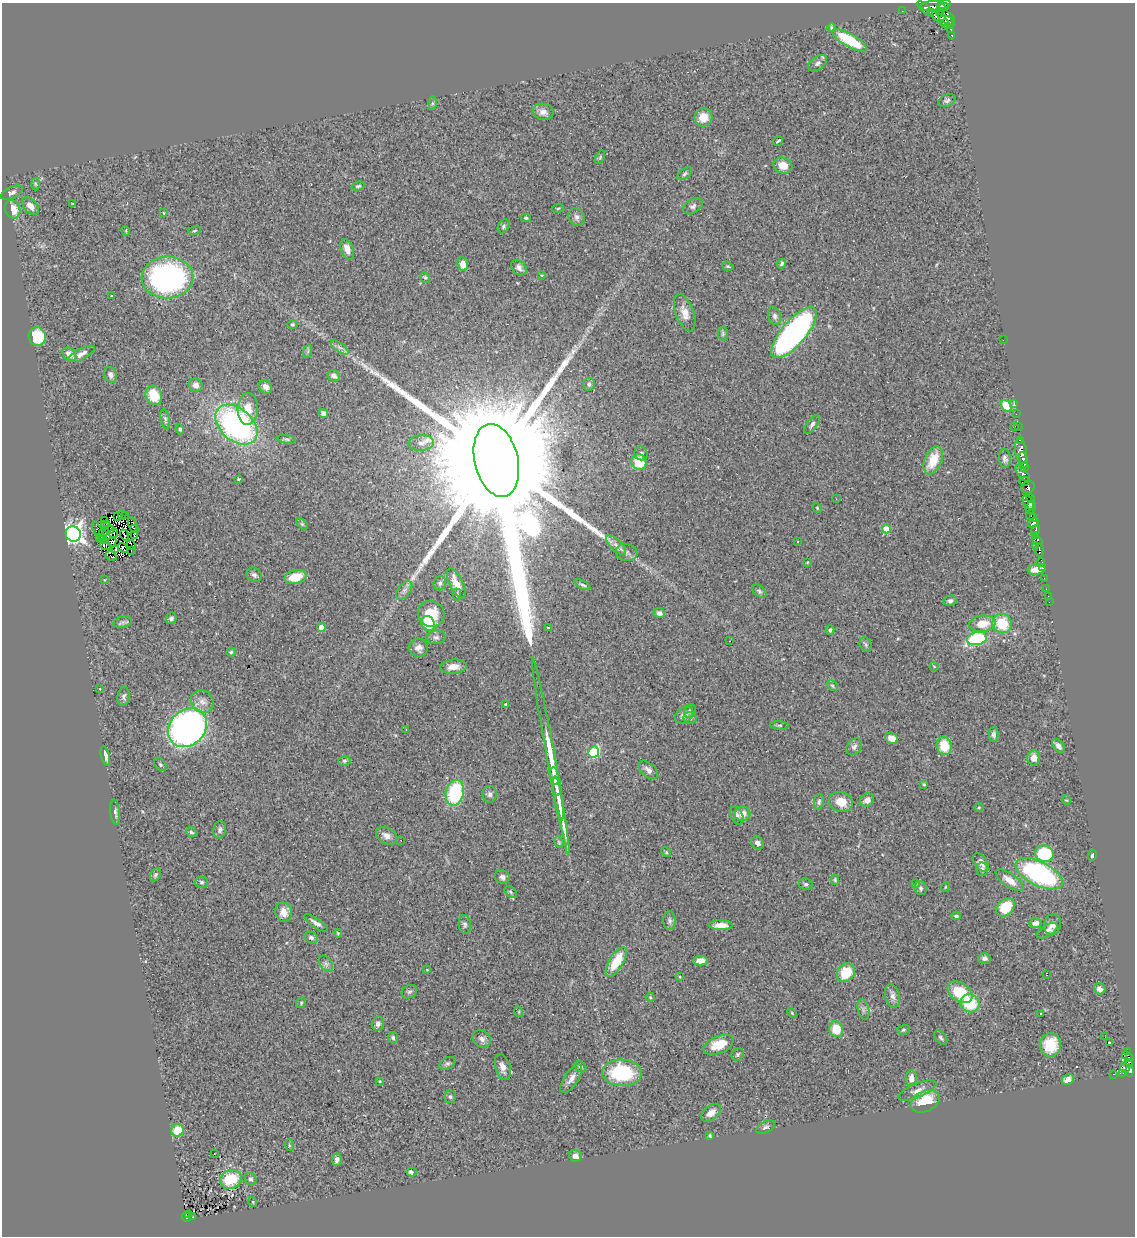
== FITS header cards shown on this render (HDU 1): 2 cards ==
NAXIS1  =                 1133
NAXIS2  =                 1234

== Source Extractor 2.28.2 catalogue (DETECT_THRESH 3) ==
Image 1133 x 1234 px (HDU 1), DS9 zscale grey, 1 PNG px = 1 image px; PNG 1137 x 1238 px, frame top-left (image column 1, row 1234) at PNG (2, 3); each listed source drawn as its Kron ellipse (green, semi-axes under 4 px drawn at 4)
Background 0.743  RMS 0.055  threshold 0.164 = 3 sigma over >= 5 px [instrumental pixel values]
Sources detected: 312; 14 with non-positive FLUX_AUTO (blend fragments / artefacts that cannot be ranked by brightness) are neither listed nor drawn; the other 298 listed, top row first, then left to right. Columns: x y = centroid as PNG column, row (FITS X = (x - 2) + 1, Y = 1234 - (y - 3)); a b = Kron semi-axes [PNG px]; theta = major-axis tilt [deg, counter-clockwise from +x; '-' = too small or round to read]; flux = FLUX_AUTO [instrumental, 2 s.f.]
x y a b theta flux
943 4 7 3 14 280
935 7 14 5 -1 680
925 8 10 3 -40 550
940 10 6 2 46 230
902 11 2 2 - 6
939 17 13 4 -38 190
946 17 10 6 -37 670
946 22 8 6 -29 700
831 28 4 3 - 5.8
951 29 4 3 - 54
952 35 3 2 - 24
849 40 19 6 -30 170
818 63 10 6 36 14
947 101 9 6 22 9.8
432 103 6 4 88 6.4
543 112 10 8 -11 21
703 117 9 9 - 49
778 141 5 2 - 11
600 157 7 4 65 5.6
783 166 9 7 -20 45
685 174 8 5 38 7.4
35 184 6 4 -88 5.7
358 186 7 4 15 5.7
12 193 12 5 25 12
73 204 3 2 - 31
30 206 10 6 -48 27
693 206 11 6 31 13
558 208 6 3 19 3.4
13 209 9 7 -71 53
164 213 4 2 - 2.4
577 217 9 7 -56 13
526 218 5 4 - 5
504 226 7 5 60 7.3
126 231 5 3 - 3.1
194 231 6 3 19 3.7
347 249 10 6 -72 30
463 264 7 5 -82 46
782 264 5 4 - 6.7
728 266 6 4 -19 4.5
519 268 9 6 -43 16
541 275 3 2 - 2.3
425 277 6 4 -47 4.9
167 278 26 21 3 880
112 296 3 2 - 4
685 313 20 9 -70 37
775 316 9 6 -73 12
292 325 5 5 - 5.2
794 333 32 12 50 1300
723 334 7 5 89 6.5
37 337 9 8 - 130
1003 340 2 2 - 27
340 347 10 4 -35 12
308 351 7 4 72 6.5
69 354 8 6 -42 29
81 354 15 5 27 21
110 375 8 6 -69 11
334 376 6 5 - 14
589 384 6 5 - 10
196 385 7 6 - 19
265 387 7 6 - 16
154 395 10 8 -68 87
1014 403 3 2 - 10
1006 406 6 5 - 93
248 409 16 10 87 55
323 413 5 4 - 15
1016 414 2 2 - 3.9
165 419 10 4 -80 7.7
812 424 10 5 54 11
236 425 24 16 -41 950
1014 426 3 3 - 39
1018 427 3 2 - 5
180 429 5 4 - 6.2
286 439 9 3 -8 5.8
1020 440 4 3 - 27
421 443 12 7 6 23
1021 451 13 6 -82 510
641 453 7 6 - 13
1005 458 10 6 -85 12
496 460 37 22 -77 300000
933 460 15 8 67 92
1023 460 8 3 -78 230
639 462 8 7 - 87
1024 467 4 3 - 170
1023 474 10 4 -51 170
238 479 3 3 - 3.5
1024 481 5 4 - 72
1028 487 7 5 25 300
1031 498 5 3 - 19
836 499 2 2 - 1.9
1028 504 10 5 -75 270
1032 506 5 2 - 99
817 508 5 4 - 3.9
1031 514 5 3 - 190
122 515 5 2 - 10
125 515 2 2 - 0.96
117 517 4 2 - 7.4
1033 517 4 3 - 330
104 521 2 2 - 2.5
1033 523 6 3 29 65
132 524 8 3 -74 2.9
302 524 7 4 -45 5.6
105 525 4 2 - 2.8
135 529 3 2 - 14
886 529 4 4 - 79
110 530 5 2 - 6
98 531 10 3 -60 7.2
104 531 6 2 58 2.3
1035 531 6 3 70 170
114 533 5 3 - 0.057
73 534 8 7 - 2000
124 535 5 2 - 4
135 536 3 3 - 2.5
1035 536 3 2 - 43
99 538 3 2 - 1.4
103 539 5 3 - 0.28
1037 540 6 4 -39 150
797 541 3 3 - 7.4
112 542 5 3 - 4.6
106 545 6 3 -22 6.6
131 545 4 3 - 0.35
616 545 13 5 -45 17
1035 545 3 2 - 32
123 548 5 4 - 14
116 550 3 2 - 1.8
131 550 4 2 - 5.2
1039 550 6 3 -88 68
627 552 11 8 -15 16
111 556 6 2 -33 17
807 562 3 2 - 4.1
1041 563 4 3 - 15
1042 568 3 3 - 31
1037 569 9 5 9 40
254 575 8 7 - 11
295 577 11 6 15 64
1044 578 2 2 - 7.5
104 580 2 2 - 2.7
440 583 7 6 - 9.7
456 583 16 6 -63 42
582 585 8 3 -26 7.2
1046 589 2 2 - 5.1
404 590 10 6 52 15
759 591 8 5 -40 7.8
457 594 6 4 -88 5.9
1048 596 3 2 - 4.3
950 601 7 5 14 10
1049 602 2 2 - 8.2
659 613 6 5 - 15
431 614 13 13 - 80
171 618 6 5 - 11
123 622 9 5 12 9.9
428 623 8 6 -61 120
982 624 13 8 7 60
1002 624 10 9 - 120
321 627 4 4 - 55
548 628 3 3 - 2.5
830 630 5 4 - 6.3
436 637 9 7 5 11
977 638 10 6 12 230
730 641 3 2 - 5
866 644 8 5 -63 8.2
418 648 9 9 - 19
231 652 4 4 - 4.5
934 666 4 3 - 2.5
453 667 13 7 6 32
832 686 6 4 -45 5.8
100 689 3 2 - 16
124 696 10 6 83 11
202 702 12 10 -44 29
506 705 4 3 - 10
690 711 7 5 56 8.7
684 715 10 7 40 21
690 718 7 6 - 9.1
779 725 9 3 -4 5.6
187 728 21 17 44 1300
406 730 3 3 - 2.4
994 734 7 5 90 11
891 738 7 5 -28 34
944 746 9 7 -78 83
1058 746 8 4 -50 14
854 747 9 7 52 12
594 752 5 5 - 290
105 755 10 4 -77 16
551 757 101 4 -80 160
1034 758 7 6 - 25
344 761 6 5 - 6.6
160 765 7 5 -49 6.4
648 770 11 6 -42 18
554 776 9 3 -84 25
924 784 4 3 - 5
556 786 9 3 -80 23
455 793 13 9 77 260
490 794 8 7 - 12
558 799 22 3 -81 45
867 800 7 6 - 23
1066 800 4 4 - 3.6
819 802 8 5 82 7.8
841 802 12 10 -16 56
979 807 4 3 - 3.3
115 812 13 4 -83 11
743 814 8 7 - 31
737 815 9 5 -66 12
220 830 9 6 79 11
191 832 5 4 - 8.3
387 836 11 7 -31 24
401 840 2 2 - 1.9
559 842 6 4 -69 4.4
757 843 7 6 - 17
666 852 5 4 - 4.2
1044 854 9 8 - 200
1092 855 5 3 - 6.9
981 862 10 6 -55 18
982 869 7 6 - 8.6
1039 874 26 12 -27 660
155 875 7 5 60 6.3
502 877 8 6 -21 14
835 880 5 4 - 4.7
1010 880 16 6 -36 38
202 882 6 5 - 7.5
806 884 7 6 - 7.8
916 884 4 3 - 2.5
945 887 5 3 - 3.1
921 888 7 6 - 9.3
511 892 7 4 -39 6.9
1005 907 10 7 47 120
284 912 10 8 -68 34
956 916 5 3 - 7.2
670 921 9 6 -90 10
316 923 14 4 -34 15
1035 923 6 5 - 19
465 924 10 6 -84 11
1052 924 10 8 74 27
721 925 12 5 0 33
1047 931 12 5 30 13
338 933 4 3 - 3.8
311 937 7 5 -24 9.8
984 958 6 5 - 10
700 961 7 5 1 30
616 962 17 7 59 110
326 964 9 5 -54 12
427 970 4 3 - 2.6
846 973 10 8 50 98
1047 975 3 2 - 3.4
680 977 4 3 - 3.4
1100 989 6 5 - 19
409 992 8 6 29 8.7
960 992 13 9 -33 130
892 996 12 7 -75 19
650 997 4 4 - 3.7
301 1003 6 4 52 5.7
970 1003 10 9 - 160
863 1009 10 5 -77 13
519 1012 5 3 - 3.7
792 1013 5 3 - 4.1
1041 1014 3 2 - 5.3
378 1023 7 6 - 14
836 1029 8 7 - 84
903 1030 6 5 - 6
393 1037 5 5 - 8.1
1105 1037 3 2 - 3.1
941 1038 8 5 -53 8.1
482 1039 9 8 - 16
1109 1043 4 3 - 15
719 1045 16 8 23 85
1050 1045 12 10 87 98
1128 1051 3 2 - 4.5
738 1054 6 5 - 6.9
1128 1057 6 4 -32 68
1129 1062 3 2 - 6.9
447 1064 9 5 31 8.8
503 1067 13 7 -73 27
580 1067 7 5 -39 7.7
1125 1068 5 4 - 93
1130 1071 6 3 89 46
622 1073 20 13 -3 270
1123 1073 2 2 - 10
1114 1074 3 2 - 11
911 1078 8 5 89 25
571 1079 16 7 56 24
1068 1079 6 5 - 20
380 1081 3 2 - 3.2
917 1091 20 7 23 25
450 1097 6 6 - 6.8
925 1101 15 10 25 120
711 1113 11 7 39 31
766 1127 10 5 27 9.4
178 1130 6 6 - 86
710 1136 4 3 - 4.1
289 1145 6 4 -73 4.5
214 1154 2 2 - 4
575 1156 6 5 - 16
337 1160 6 4 80 12
412 1172 5 3 - 14
231 1179 11 9 21 140
251 1179 6 5 - 8.1
253 1202 5 3 - 2.9
189 1214 3 3 - 6.3
187 1217 4 4 - 46
192 1217 2 2 - 20
At the frame edge (FLAGS 8, measured only in part): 1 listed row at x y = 943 4
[14 non-positive-flux detections neither listed nor drawn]